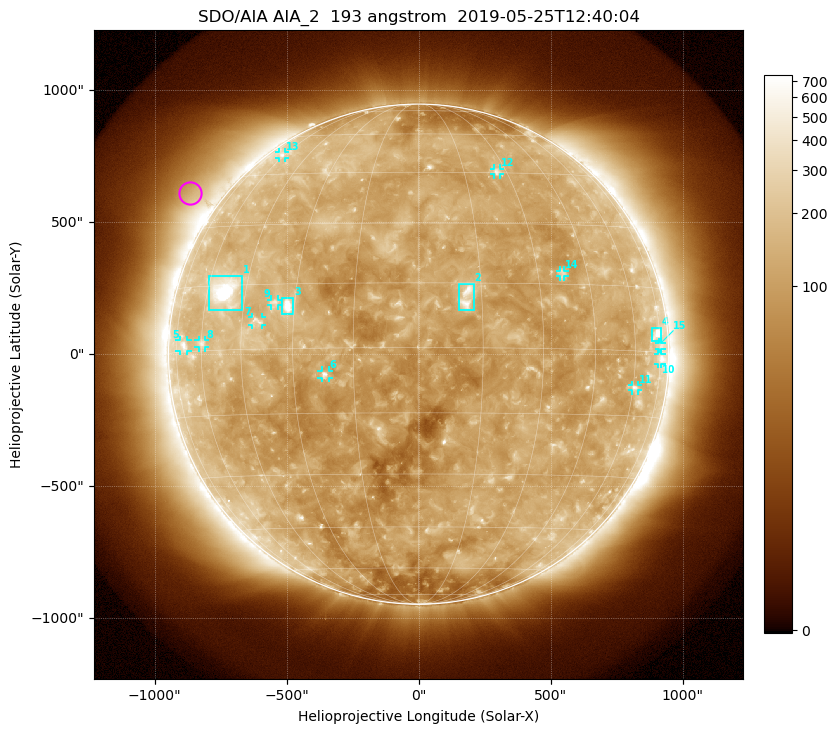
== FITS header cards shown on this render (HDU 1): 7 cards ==
TELESCOP= 'SDO/AIA'
INSTRUME= 'AIA_2'
WAVELNTH=                  193
WAVEUNIT= 'angstrom'
DATE-OBS= '2019-05-25T12:40:04.84'
CTYPE1  = 'HPLN-TAN'
CTYPE2  = 'HPLT-TAN'

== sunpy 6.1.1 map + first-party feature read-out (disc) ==
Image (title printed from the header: SDO/AIA AIA_2  193 angstrom  2019-05-25T12:40:04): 1024 x 1024 px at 2.4 arcsec/px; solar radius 947 arcsec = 395 px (full disc in frame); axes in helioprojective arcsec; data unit not stated in the header (colour bar unlabelled)
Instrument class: DISC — disc imager (sunpy class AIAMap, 193 A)
Bright regions (active regions / flare kernels): reference = the median radial profile (limb darkening/brightening removed); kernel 9 px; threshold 5 sigma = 175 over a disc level ~112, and >= 1.15x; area >= 12 px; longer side >= 9 px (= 22 arcsec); searched inside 0.97 R_sun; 15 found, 15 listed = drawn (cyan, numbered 1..; 11 of them under ~33 arcsec drawn as corner ticks so the feature stays visible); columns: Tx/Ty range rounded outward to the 5 arcsec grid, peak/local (2 s.f.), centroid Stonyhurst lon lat
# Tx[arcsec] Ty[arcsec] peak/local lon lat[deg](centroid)
1 -795..-670 165..300 23 -53 +14
2 150..210 165..270 6.4 +11 +12
3 -520..-475 150..215 8.7 -32 +10
4 880..920 50..100 5.6 +72 +4
5 -905..-875 10..55 4 -70 +1
6 -370..-340 -90..-60 5 -22 -6
7 -630..-590 110..140 3.3 -40 +6
8 -835..-805 25..55 3 -60 +2
9 -560..-530 185..210 3.2 -36 +11
10 905..920 -35..5 3.4 +75 -1
11 805..830 -140..-115 3 +61 -8
12 285..310 680..705 3 +27 +45
13 -530..-505 745..765 2.4 -62 +52
14 535..555 295..320 2.8 +37 +18
15 910..920 20..45 2.1 +75 +2
Off-limb structures (1.02-1.3 R_sun): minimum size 162 px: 8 found; the strongest spans PA ~35..70 deg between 1.02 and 1.3 R_sun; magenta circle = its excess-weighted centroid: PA ~55 deg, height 1.12 R_sun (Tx ~-865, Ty ~610 arcsec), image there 2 x the reference